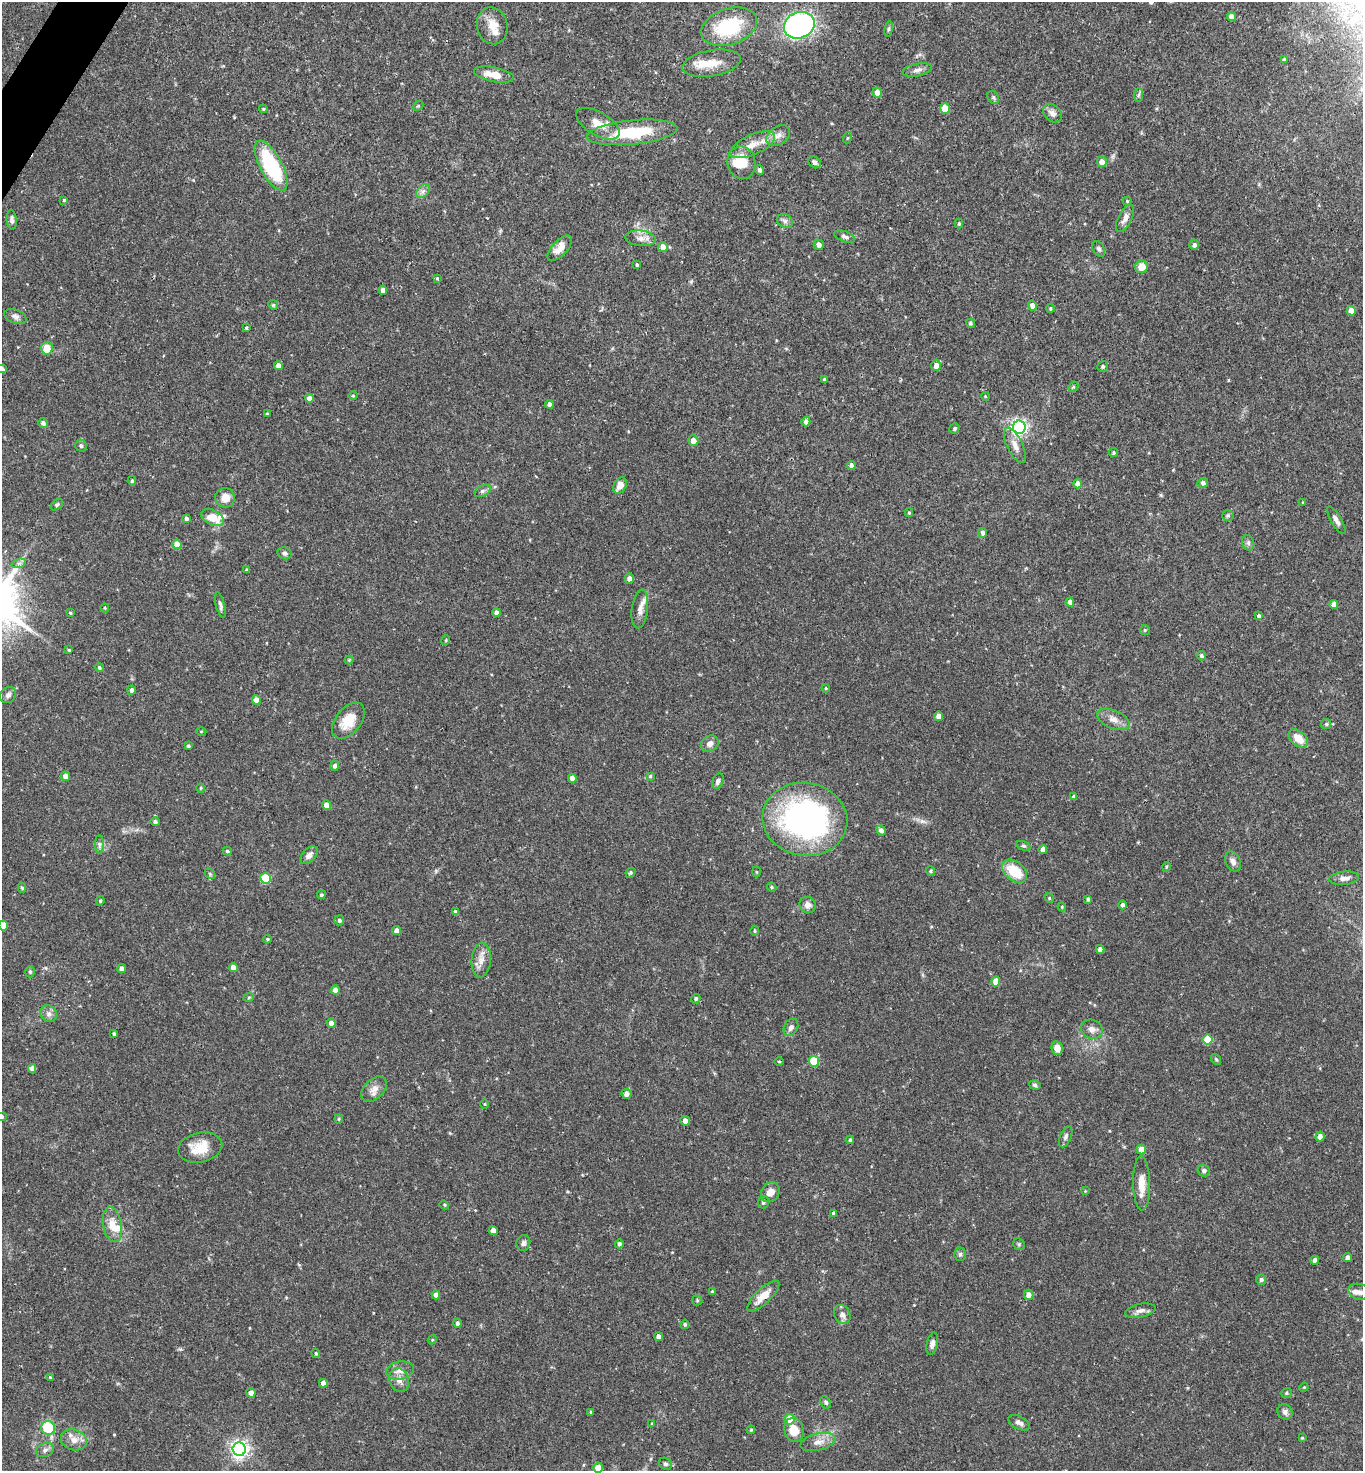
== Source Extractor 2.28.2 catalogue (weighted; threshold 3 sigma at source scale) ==
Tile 11 of 4 x 4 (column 3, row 3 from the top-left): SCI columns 2875-4235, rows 1472-2940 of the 5888 x 5882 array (HDU 1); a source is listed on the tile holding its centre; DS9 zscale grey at full resolution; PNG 1365 x 1473 px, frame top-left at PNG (2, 2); each listed source drawn as its Kron ellipse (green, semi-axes under 4 px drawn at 4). Shown black and unused: <1% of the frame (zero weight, under 2 of 3 exposures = <1% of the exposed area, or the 3 px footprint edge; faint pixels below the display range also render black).
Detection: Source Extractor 2.28.2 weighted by HDU 2 'WHT'; one run over the whole footprint, this tile lists its part. Background 0.0752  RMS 0.005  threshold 0.0223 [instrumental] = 3 sigma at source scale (4.5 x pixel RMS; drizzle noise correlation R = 1.50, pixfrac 1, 0.05/0.05 arcsec/px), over >= 5 px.
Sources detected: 250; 1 inside a brighter object's white glare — neither listed nor drawn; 6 inside a brighter listed object's ellipse — not listed separately; the other 243 listed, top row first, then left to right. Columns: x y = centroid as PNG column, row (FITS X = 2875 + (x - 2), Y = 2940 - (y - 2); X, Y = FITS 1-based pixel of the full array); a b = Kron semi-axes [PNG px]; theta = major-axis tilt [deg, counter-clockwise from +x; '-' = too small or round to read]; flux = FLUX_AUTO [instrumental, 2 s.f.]
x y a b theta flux
1231 17 4 4 - 2.9
799 25 16 13 23 110
492 26 19 15 -77 6.7
729 27 29 18 18 31
889 29 8 4 81 0.8
1284 60 4 3 - 1
712 63 29 13 10 8.8
917 70 15 6 11 2.4
494 75 20 7 -11 6.8
877 93 5 4 - 4.2
1138 95 7 4 87 0.88
993 97 7 5 -55 0.93
418 106 5 4 - 0.57
945 108 5 4 - 8.7
263 109 4 3 - 0.53
1052 113 10 8 -42 2.6
598 124 24 11 -30 7.2
632 132 45 12 6 28
778 135 13 9 34 3.4
847 138 5 3 - 0.51
752 145 24 10 24 7
814 162 7 5 -40 1.4
1102 162 5 5 - 3.4
741 163 16 14 -80 11
271 166 28 11 -62 40
760 170 5 4 - 1.3
423 191 8 5 45 1.6
64 200 4 4 - 0.55
1127 201 4 4 - 0.52
1125 218 15 7 63 3.2
12 220 10 5 -85 1.5
785 221 8 6 -26 1.5
959 224 5 4 - 0.73
845 237 11 5 -19 1.4
641 238 15 7 -6 3.5
819 245 5 5 - 2.4
1194 245 5 5 - 1.3
663 247 5 4 - 3.1
560 248 16 7 46 4.6
1099 249 8 5 -58 1.2
637 265 4 3 - 0.88
1141 267 6 6 - 5.9
437 279 3 3 - 0.7
383 290 4 4 - 2.7
273 305 5 4 - 0.61
1032 306 5 4 - 2.5
1050 308 4 4 - 0.65
1351 311 5 4 - 3.7
15 317 12 6 -19 1.9
970 323 5 4 - 0.81
246 328 3 3 - 0.8
47 348 6 5 - 10
936 365 6 5 - 3.1
278 366 4 4 - 2.9
1103 366 5 5 - 0.85
2 369 4 3 - 1.4
824 379 4 3 - 0.76
1073 387 6 4 45 0.65
353 395 4 3 - 0.48
985 396 4 3 - 0.39
309 398 4 4 - 3
549 404 4 4 - 1.6
267 414 3 3 - 0.58
806 422 5 4 - 1.7
43 423 5 5 - 1.6
1019 427 6 6 - 170
954 429 5 4 - 0.74
693 441 5 5 - 3.3
1015 445 19 7 -64 4.1
81 446 6 5 - 1.2
1114 453 4 4 - 0.74
851 465 4 4 - 1.8
132 481 4 3 - 0.8
1203 483 5 5 - 1.5
1077 484 4 4 - 2.3
620 485 9 6 61 4.3
482 491 8 5 28 1.3
225 498 10 9 - 5.1
1303 503 3 3 - 0.55
57 505 7 4 39 0.78
909 513 4 4 - 0.54
1228 515 6 5 - 0.78
186 518 4 3 - 1.2
212 518 12 7 -27 8.3
1336 520 16 5 -60 2.2
983 533 5 4 - 1.7
1248 543 8 6 -71 1.2
177 544 5 4 - 6.1
285 553 7 6 - 1.3
19 563 7 4 19 1.1
247 570 3 3 - 0.8
629 578 5 4 - 2.3
1070 602 4 4 - 3.2
1334 604 4 4 - 4.4
220 605 13 4 -76 1.5
105 608 4 4 - 0.51
640 609 19 8 83 3.6
70 613 4 3 - 0.56
496 613 4 4 - 2.2
1259 616 4 4 - 0.89
1145 630 5 5 - 0.68
446 640 5 3 - 0.44
69 650 3 3 - 0.49
1201 656 5 4 - 0.94
349 660 4 4 - 0.45
99 668 4 4 - 0.96
826 688 4 4 - 0.49
131 690 4 4 - 1.5
8 695 9 7 47 1.9
256 700 5 4 - 5.5
939 716 5 4 - 3.1
1113 719 17 9 -24 3.7
348 721 21 12 51 10
1326 724 5 5 - 0.67
201 731 5 3 - 0.44
1298 738 11 7 -40 6.6
710 744 9 7 34 2.5
188 746 3 3 - 0.67
335 766 5 4 - 1.5
65 776 5 4 - 2.4
650 776 4 4 - 0.64
572 778 4 4 - 2.5
718 781 8 5 65 1.8
201 788 4 4 - 0.54
1074 797 4 4 - 1.8
327 805 4 4 - 4
805 819 42 36 -9 140
155 822 5 4 - 1.2
881 830 5 4 - 2.1
99 844 9 4 90 1.3
1023 846 7 4 -18 0.8
1043 849 4 4 - 2.4
227 851 4 3 - 0.68
309 855 10 6 46 2.8
1233 861 10 7 -64 2.3
1166 867 5 3 - 0.57
931 871 4 4 - 0.79
1015 871 14 9 -39 14
756 872 5 3 - 0.48
630 873 5 4 - 0.7
210 874 6 4 -47 0.72
266 878 5 5 - 22
1344 878 15 6 6 3
772 887 5 3 - 0.7
22 888 5 4 - 0.73
321 895 4 4 - 0.78
1049 898 5 4 - 0.61
1088 899 4 3 - 1
100 901 5 4 - 0.73
808 905 8 8 - 3
1122 905 4 4 - 1.6
1062 907 4 3 - 0.45
455 912 4 3 - 1.2
339 920 5 5 - 1.1
3 926 5 5 - 7.6
396 931 4 4 - 2.5
755 931 5 4 - 0.64
267 939 4 3 - 0.6
1100 949 4 4 - 2
481 960 17 9 84 4.3
233 967 4 4 - 3.1
122 969 4 4 - 2.2
30 972 5 4 - 0.73
996 982 5 4 - 5.3
335 990 4 4 - 2.4
249 997 5 3 - 0.55
696 999 5 4 - 1
49 1014 9 8 - 2
331 1023 5 4 - 2.1
791 1027 9 6 62 2.1
1092 1029 11 9 -21 2.8
114 1034 3 3 - 0.92
1208 1039 5 5 - 14
1057 1048 7 5 -75 3.6
1216 1059 6 4 -53 0.62
779 1061 5 3 - 0.47
814 1061 5 5 - 20
32 1068 4 4 - 2.5
1035 1085 6 4 -16 1
374 1089 15 10 44 3.7
626 1094 5 5 - 2.6
485 1104 5 3 - 0.41
2 1116 3 3 - 0.62
339 1119 4 4 - 0.55
685 1121 5 4 - 2.9
1066 1137 11 5 67 1.4
1320 1137 5 4 - 2.7
850 1140 4 4 - 0.92
200 1147 22 15 12 11
1141 1150 5 4 - 6.3
1204 1171 6 5 - 1.2
1142 1183 27 8 -89 6.3
1085 1191 4 3 - 0.41
770 1192 11 8 57 3.8
763 1202 6 5 - 1.1
444 1205 5 4 - 0.56
834 1213 4 4 - 1.7
112 1225 18 9 -80 6.2
493 1231 4 4 - 3.3
523 1243 8 7 - 1.7
619 1244 4 4 - 1.2
1019 1244 6 5 - 0.78
960 1254 6 5 - 1.2
1348 1257 4 4 - 2.5
1315 1260 4 4 - 2.1
1261 1280 5 5 - 1.3
712 1292 4 3 - 0.7
1359 1292 11 8 -15 2.9
436 1295 4 4 - 2.2
1029 1295 5 5 - 2.6
763 1296 21 7 44 6.9
697 1300 5 5 - 0.6
1140 1311 15 6 11 2.3
842 1315 10 8 -64 2.6
457 1323 4 4 - 1.3
685 1324 5 4 - 0.78
659 1337 4 4 - 2.9
432 1340 5 3 - 0.48
932 1344 11 5 77 1.9
316 1353 5 4 - 0.64
400 1370 14 9 10 3.7
51 1378 4 3 - 0.85
399 1380 12 9 -68 3.4
323 1383 4 4 - 2.5
1304 1387 5 3 - 0.44
251 1393 4 4 - 3.1
1287 1393 5 4 - 0.76
826 1402 6 5 - 1.1
591 1412 4 3 - 0.52
1285 1412 8 7 - 1.7
790 1419 5 5 - 13
1019 1423 11 6 -27 2
652 1424 4 3 - 0.7
48 1428 7 6 - 21
751 1430 4 3 - 0.49
794 1430 12 9 -72 7.9
1302 1438 4 3 - 0.42
74 1440 13 10 -18 4.4
818 1442 18 8 14 4.3
239 1449 7 6 - 210
45 1450 9 6 24 1.8
665 1464 7 5 -33 1.1
598 1468 5 4 - 5.2
Isophote crosses this tile's border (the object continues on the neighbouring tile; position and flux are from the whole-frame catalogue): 5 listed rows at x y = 2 369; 3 926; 2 1116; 1359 1292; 598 1468